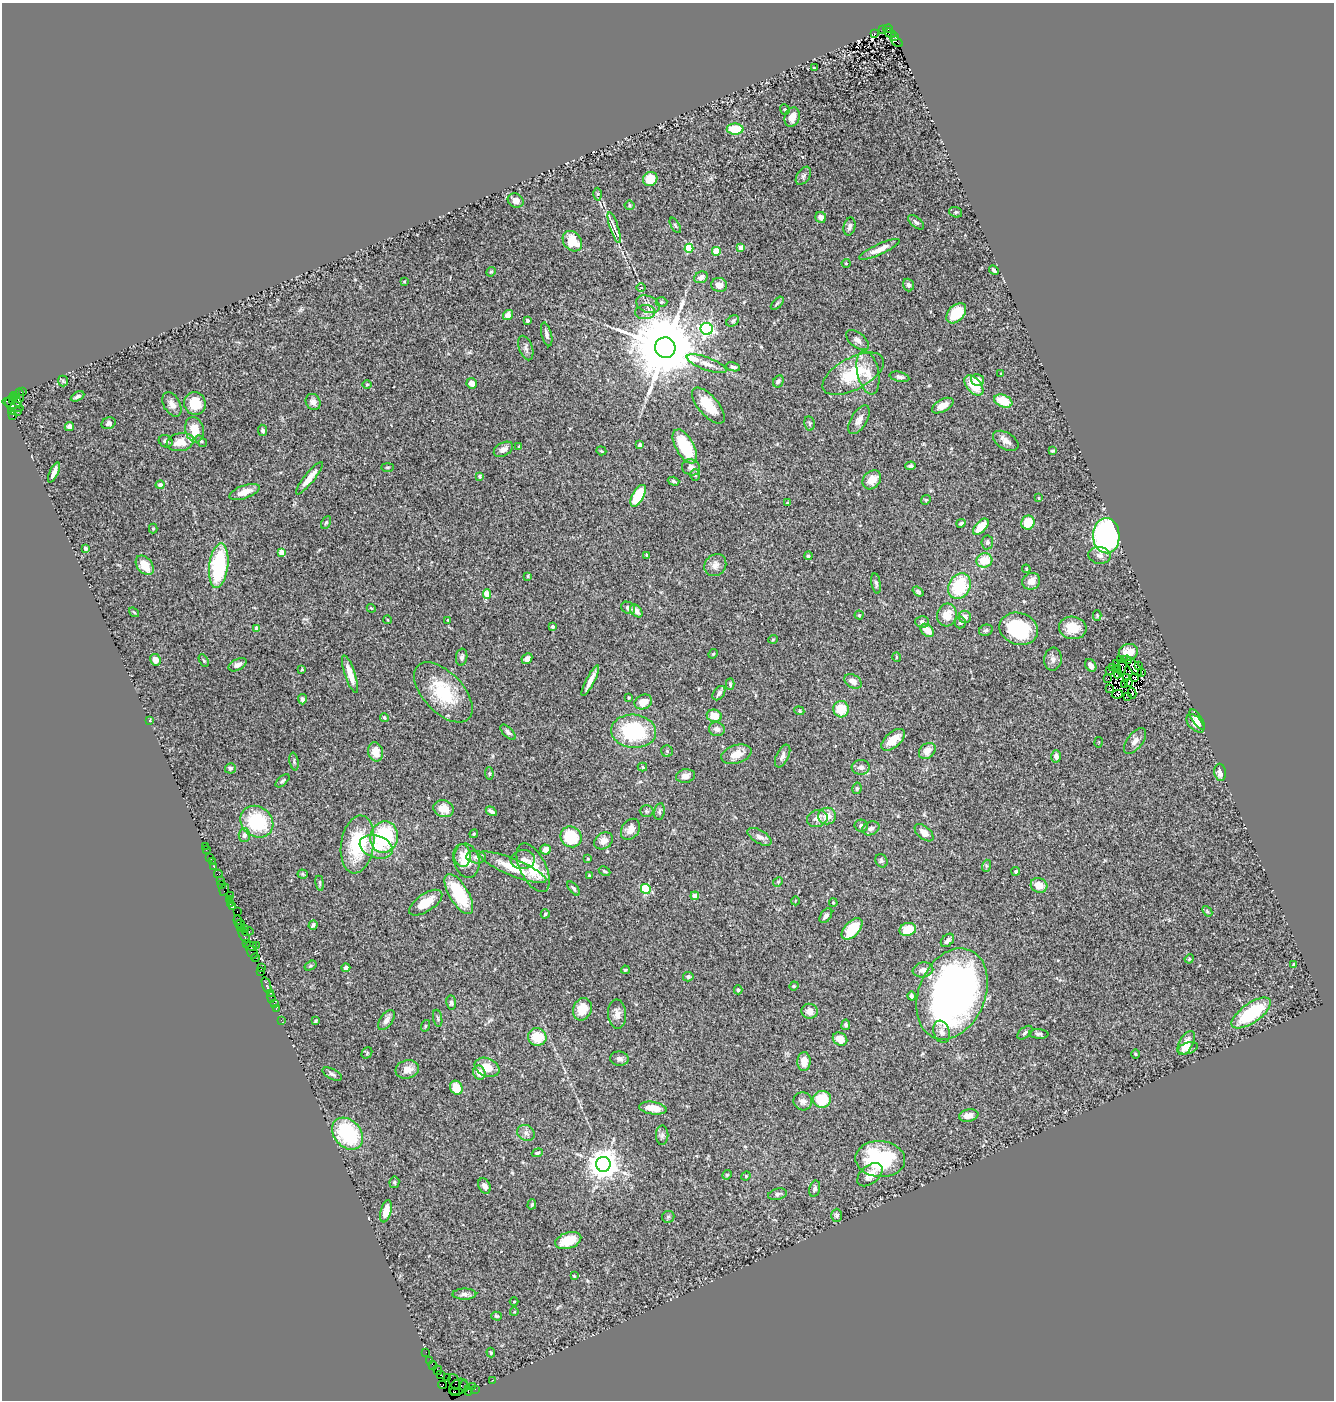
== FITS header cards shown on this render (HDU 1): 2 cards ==
NAXIS1  =                 1332
NAXIS2  =                 1398

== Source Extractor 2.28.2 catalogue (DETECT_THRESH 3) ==
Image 1332 x 1398 px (HDU 1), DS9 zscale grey, 1 PNG px = 1 image px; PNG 1336 x 1402 px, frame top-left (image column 1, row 1398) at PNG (2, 3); each listed source drawn as its Kron ellipse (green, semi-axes under 4 px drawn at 4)
Background 0.782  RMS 0.052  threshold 0.157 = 3 sigma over >= 5 px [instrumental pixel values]
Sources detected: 387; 7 with non-positive FLUX_AUTO (blend fragments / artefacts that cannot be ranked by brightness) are neither listed nor drawn; the other 380 listed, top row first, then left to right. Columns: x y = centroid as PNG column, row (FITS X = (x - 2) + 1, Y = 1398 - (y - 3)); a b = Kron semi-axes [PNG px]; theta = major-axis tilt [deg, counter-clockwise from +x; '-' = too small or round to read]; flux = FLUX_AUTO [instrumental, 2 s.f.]
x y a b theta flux
888 29 5 3 - 150
882 30 3 2 - 39
874 33 3 2 - 3.6
890 33 6 4 -21 170
895 36 3 3 - 390
896 41 7 4 -35 120
814 68 3 2 - 3.1
785 109 5 4 - 5.1
792 117 10 7 70 31
735 129 8 5 -1 93
803 176 10 6 56 9
650 179 7 7 - 59
598 194 6 4 89 5.3
516 200 8 6 -28 19
630 205 5 4 - 5
956 212 6 5 - 5.9
821 217 6 5 - 17
916 222 9 5 -41 8.9
675 225 8 2 -61 3.9
850 227 9 6 77 11
614 228 16 4 -72 18
572 241 11 8 -51 74
689 248 4 4 - 150
740 248 4 4 - 42
879 249 22 5 25 33
716 251 4 4 - 96
846 263 4 4 - 3.3
994 270 5 2 - 6.4
491 272 5 4 - 4.4
701 277 7 5 26 19
404 281 3 3 - 3.1
719 285 8 7 - 24
908 285 6 5 - 8.4
641 287 5 3 - 2.8
661 302 6 5 - 5.4
777 303 8 4 45 6.3
648 304 12 8 -21 21
645 312 10 7 4 16
956 313 12 8 46 95
508 315 5 5 - 26
527 320 4 3 - 9.2
733 321 7 5 35 6.5
707 329 6 6 - 700
547 334 12 5 -75 13
857 340 13 7 -38 17
526 348 13 6 -71 14
665 348 10 10 - 50000
706 364 21 6 -19 29
733 367 7 4 -13 8.9
868 373 22 10 -77 50
1001 373 3 2 - 2.1
853 374 34 16 28 170
899 377 10 5 -12 11
977 380 6 5 - 32
63 381 5 5 - 5.1
778 381 6 5 - 7.2
472 383 5 5 - 21
367 384 5 3 - 3.4
974 385 12 7 -49 77
23 392 3 3 - 86
14 396 4 4 - 150
19 396 7 4 90 79
77 396 7 4 27 7.8
13 400 3 3 - 490
16 400 7 4 -59 240
10 401 6 3 58 70
1003 401 9 6 -21 78
313 402 8 7 - 18
195 403 11 10 - 75
172 404 13 8 -61 21
13 405 11 5 -25 350
708 406 22 10 -49 93
943 406 12 6 29 27
12 412 4 3 - 25
18 412 3 2 - 8.5
13 416 3 2 - 60
859 420 16 8 59 28
108 423 7 5 21 12
810 423 7 5 -77 5.3
69 426 5 4 - 13
194 430 13 9 -77 57
263 430 5 4 - 8.1
166 441 7 6 - 8.9
201 441 6 4 -45 5.1
1006 441 14 8 -30 22
180 442 14 9 11 48
640 445 4 3 - 17
685 446 19 9 -61 180
519 447 4 3 - 3.7
503 449 10 6 29 17
601 451 5 4 - 4
1053 451 4 3 - 5.4
910 466 5 4 - 8.1
388 467 6 3 0 3.2
691 467 9 8 - 20
54 473 11 3 66 22
695 475 6 4 -73 6.6
479 476 3 3 - 5.3
309 478 20 5 51 37
872 480 10 8 50 41
674 481 6 3 -18 6
160 485 4 4 - 19
245 492 16 6 19 33
638 496 12 5 61 140
1039 498 4 3 - 3.4
926 500 5 4 - 4.6
787 503 3 3 - 5.9
326 522 7 4 62 6
961 523 5 3 - 5.9
1028 523 7 6 - 74
981 527 10 5 47 60
153 528 5 4 - 3.8
1106 536 17 13 -87 630
987 542 7 6 - 9.2
85 549 4 3 - 8.4
282 552 4 4 - 56
647 555 3 3 - 4.7
1099 555 11 8 -9 18
808 556 4 4 - 5.7
984 560 8 7 - 72
145 565 11 7 -52 55
715 565 12 10 46 23
219 566 22 9 83 280
1026 569 4 3 - 3.3
528 576 3 3 - 3.6
1031 581 9 8 - 24
876 583 10 4 -81 8.5
959 586 14 10 62 180
918 591 6 4 -38 6.3
487 594 4 4 - 84
371 608 4 3 - 3.1
628 608 7 5 -33 12
636 611 7 5 -48 18
134 612 5 3 - 3.5
859 615 4 4 - 3.9
947 615 11 9 76 49
1097 615 5 4 - 4.5
965 617 6 6 - 17
388 620 4 3 - 2.8
448 620 3 3 - 3.5
922 622 7 6 - 11
960 622 6 6 - 7.5
552 627 3 3 - 8.1
1073 628 14 11 -10 67
257 629 4 4 - 42
1019 629 19 15 -18 230
927 630 8 5 -43 35
986 630 7 5 23 7.6
773 639 5 3 - 2.9
1128 652 10 8 24 37
713 654 5 4 - 4.1
462 657 8 5 82 12
896 657 5 3 - 2.6
527 659 6 5 - 14
1053 659 11 8 84 17
155 660 6 5 - 22
1120 660 3 2 - 6.3
1127 660 5 2 - 14
204 661 7 4 -59 4.5
1116 663 2 2 - 1.6
238 665 10 5 28 13
1091 665 7 5 -55 17
1138 665 2 2 - 47
1122 667 8 4 82 8
1134 667 11 5 -55 17
1113 668 3 2 - 1.4
302 669 3 2 - 3.5
1117 669 4 2 - 1.5
1109 671 3 2 - 1.5
1142 672 3 2 - 3.3
350 674 20 5 -72 49
1118 674 4 2 - 6.4
1126 677 3 2 - 3.3
1134 678 3 2 - 3.4
1108 679 2 2 - 4.4
590 681 17 3 63 27
853 681 9 6 -31 24
1128 682 2 2 - 11
730 684 5 3 - 4.5
1125 684 4 2 - 5.4
1109 688 4 2 - 4.7
443 692 37 20 -46 180
719 693 8 5 53 12
1132 693 5 3 - 1.3
1117 694 6 3 10 5
1127 696 4 2 - 2.8
629 698 3 2 - 3
302 699 5 4 - 9.8
643 702 9 7 25 35
841 709 8 7 - 74
799 711 5 4 - 4.3
714 716 7 6 - 46
384 717 4 3 - 4.7
1197 719 11 5 -57 17
150 720 3 2 - 2.9
1195 723 11 6 -46 21
717 729 8 7 - 15
634 731 22 16 -5 290
508 732 9 4 -44 9.1
893 740 14 7 40 52
1135 741 15 7 52 20
1098 742 5 2 - 2.2
667 751 6 5 - 5.8
927 751 9 7 43 25
376 752 10 7 -78 39
736 754 16 9 17 38
783 756 12 6 64 17
1056 756 6 5 - 17
294 761 9 4 -81 6.4
642 767 5 4 - 5.2
861 767 9 7 5 15
230 768 5 5 - 9.7
1220 772 8 6 -81 23
489 773 6 4 -85 4.5
685 776 9 6 9 17
282 781 8 4 42 5.9
857 788 6 4 79 5.9
444 809 10 8 -16 43
491 811 6 3 -34 9.4
647 811 7 5 -1 5.9
659 811 8 5 80 7.8
827 816 9 8 - 40
817 819 10 8 18 21
257 822 17 15 -39 200
861 826 7 6 - 8.6
871 828 9 6 25 12
630 829 11 8 53 27
924 833 11 6 -41 23
474 834 4 4 - 4
244 835 7 5 87 12
384 837 16 13 78 310
571 837 11 10 - 150
759 837 13 6 -31 18
604 841 10 7 33 23
358 844 29 16 81 220
205 846 2 2 - 4.8
376 847 17 11 -18 67
545 849 5 5 - 23
206 850 3 2 - 4
462 855 11 8 -82 25
209 857 3 2 - 46
476 857 10 6 -5 13
588 859 4 2 - 2.6
523 860 12 9 6 21
466 861 17 12 -76 64
881 861 7 6 - 7.7
212 862 2 2 - 10
214 866 3 3 - 91
986 866 6 4 73 5.2
513 867 36 8 -22 100
533 868 26 13 -63 100
605 871 6 4 -27 4.8
1016 871 4 4 - 5.5
218 874 4 2 - 23
303 874 5 4 - 4.4
589 875 3 3 - 3.8
220 880 4 2 - 68
778 882 5 4 - 4.1
320 883 7 3 -81 4.4
221 884 3 2 - 33
1039 885 8 7 - 42
574 888 8 4 -50 7.4
646 889 5 5 - 210
224 890 6 4 68 120
459 894 23 9 -59 150
230 896 3 2 - 2.8
695 896 4 4 - 41
229 899 4 2 - 110
795 901 4 3 - 2.2
426 903 19 9 34 57
833 903 4 3 - 3.9
230 904 3 2 - 45
232 907 4 3 - 97
1207 911 6 4 -48 5.2
237 912 3 2 - 59
545 914 5 3 - 5.3
826 916 8 5 54 12
238 920 5 3 - 100
240 924 4 2 - 60
313 925 5 3 - 7.9
241 928 4 2 - 64
245 928 3 2 - 72
852 929 13 7 47 94
908 929 8 6 16 65
248 932 6 3 11 120
244 936 8 3 -55 190
947 940 8 5 45 12
247 943 3 2 - 42
256 945 3 2 - 38
251 946 6 3 -17 190
252 952 7 5 -58 140
255 958 4 3 - 45
1189 959 5 3 - 3.2
1294 964 3 3 - 3.8
310 966 6 4 32 4.6
261 968 3 2 - 31
346 968 4 3 - 11
625 970 4 3 - 4.6
923 970 10 7 10 20
260 971 4 2 - 65
688 977 5 5 - 6.4
266 985 8 3 -72 120
794 986 4 4 - 3.2
738 990 4 4 - 5
270 993 4 2 - 110
952 994 47 33 67 1800
911 996 4 4 - 6.8
271 998 5 2 - 58
274 1003 3 2 - 17
451 1003 7 4 -83 7.5
276 1009 2 2 - 25
582 1009 11 9 68 62
810 1011 8 7 - 27
1251 1013 23 9 35 220
617 1014 15 9 -88 25
438 1018 9 4 -80 6.4
281 1020 2 2 - 11
386 1020 11 6 55 17
316 1021 3 2 - 3.2
846 1025 5 4 - 7.9
425 1026 6 3 72 4.1
942 1032 11 8 -71 20
1025 1033 9 5 39 7.5
1039 1034 9 4 -4 8.1
537 1037 9 8 - 88
840 1039 7 6 - 40
1186 1043 13 7 61 42
1188 1048 10 5 17 27
367 1053 6 5 - 4.9
1135 1054 5 3 - 3.2
619 1059 9 7 -9 13
804 1061 9 6 87 32
487 1067 13 9 -22 44
407 1069 12 9 13 35
479 1073 7 6 - 29
332 1074 10 5 -27 9.1
456 1088 7 6 - 55
822 1099 9 8 - 130
803 1101 9 9 - 16
653 1108 14 6 -8 46
969 1115 10 6 11 32
526 1133 9 7 -29 15
348 1134 18 13 -48 280
662 1135 10 6 89 9.9
537 1153 5 4 - 6.8
880 1159 25 18 -4 290
603 1164 7 7 - 6100
727 1175 5 4 - 4.5
870 1175 14 9 40 34
746 1176 5 4 - 3.7
394 1182 5 5 - 5.8
484 1186 8 5 -62 18
815 1189 8 5 76 8.8
777 1194 9 5 15 12
532 1204 5 4 - 5.8
386 1211 11 5 76 32
837 1215 6 5 - 9.5
668 1217 6 5 - 5.2
568 1241 13 8 18 81
574 1276 3 2 - 3.5
464 1294 12 5 1 14
514 1301 4 3 - 3.1
514 1312 4 3 - 2.7
496 1316 5 4 - 5.2
426 1352 2 2 - 22
491 1352 5 4 - 4.4
430 1361 3 2 - 11
433 1365 4 2 - 52
438 1370 5 2 - 23
441 1375 3 2 - 76
447 1377 3 2 - 44
492 1380 3 2 - 6.2
454 1382 8 5 -67 170
443 1385 4 3 - 120
464 1386 6 3 -83 590
458 1387 10 7 31 280
472 1387 3 2 - 15
475 1389 3 2 - 19
468 1391 5 3 - 130
455 1392 5 3 - 270
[7 non-positive-flux detections neither listed nor drawn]